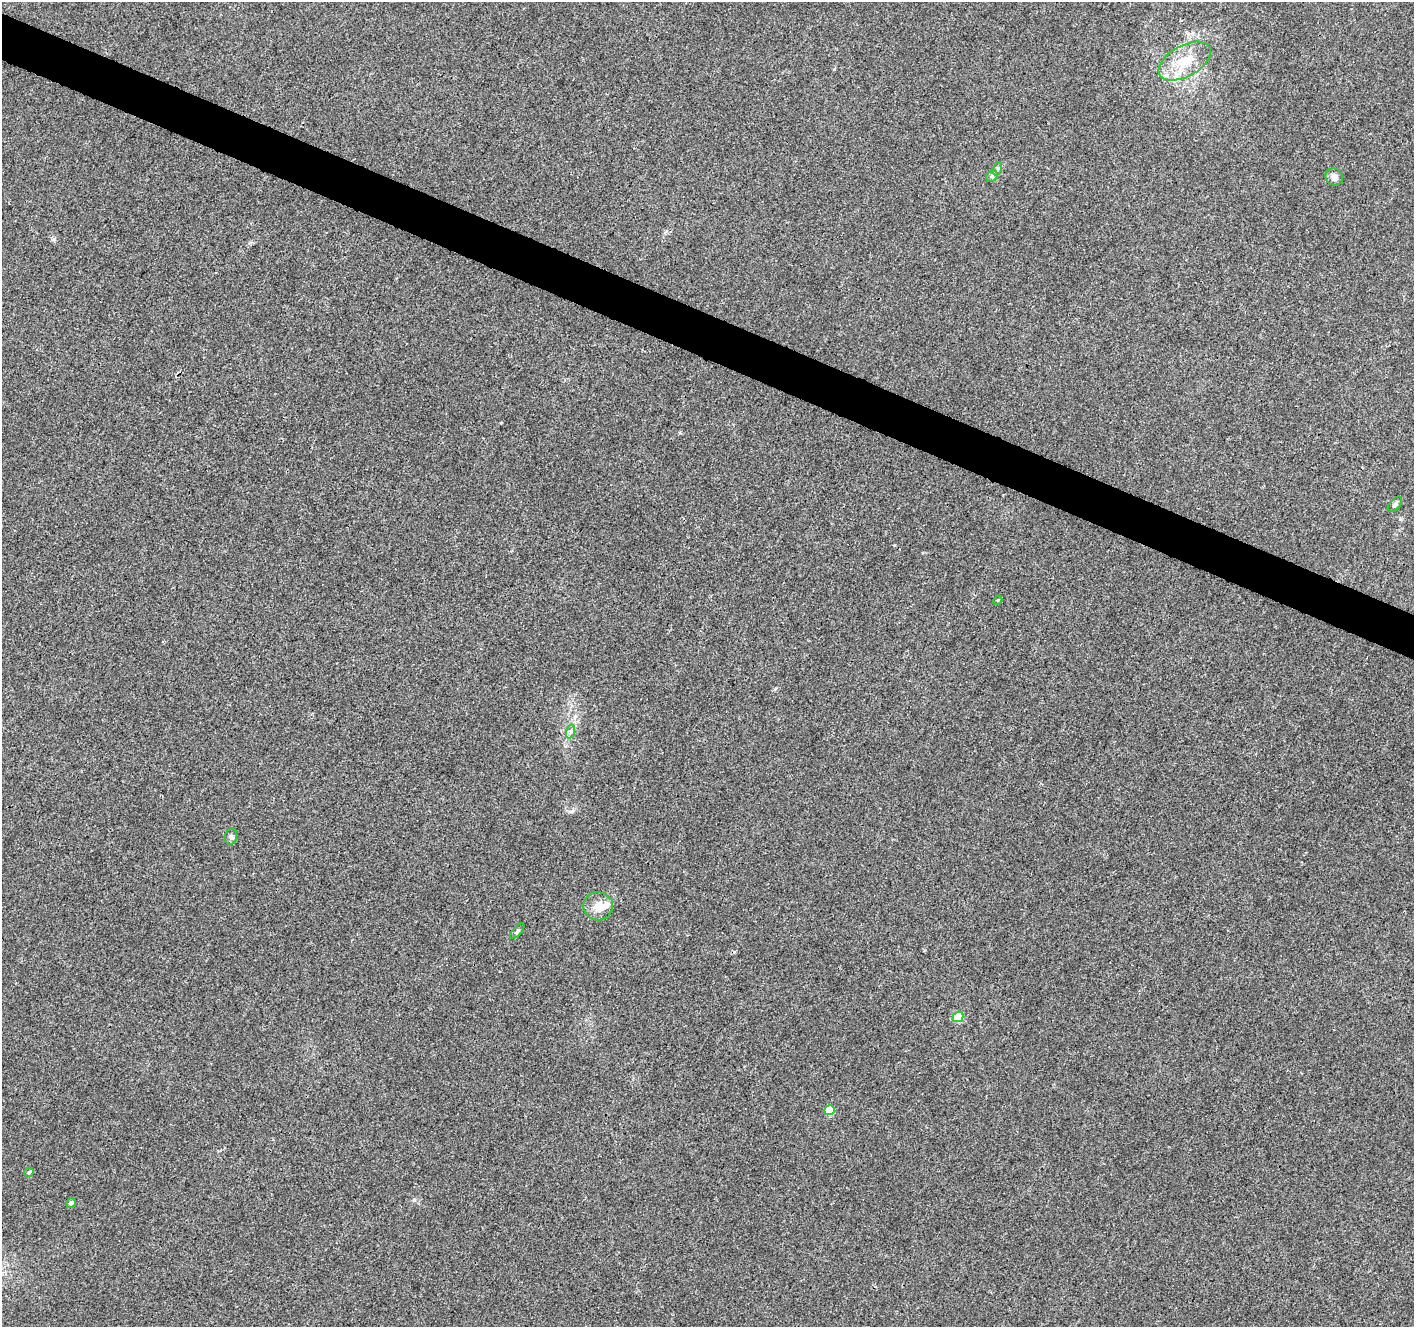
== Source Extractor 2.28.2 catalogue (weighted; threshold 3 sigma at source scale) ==
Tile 11 of 4 x 4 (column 3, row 3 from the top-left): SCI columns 2835-4246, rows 1597-2921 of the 5661 x 5777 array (HDU 1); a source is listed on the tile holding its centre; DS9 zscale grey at full resolution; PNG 1416 x 1329 px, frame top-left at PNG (2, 2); each listed source drawn as its Kron ellipse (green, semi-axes under 4 px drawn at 4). Shown black and unused: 3% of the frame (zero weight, under 3 of 4 exposures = <1% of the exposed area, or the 3 px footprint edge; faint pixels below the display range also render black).
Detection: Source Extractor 2.28.2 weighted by HDU 2 'WHT'; one run over the whole footprint, this tile lists its part. Background 0.0134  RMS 0.0039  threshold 0.0176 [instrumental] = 3 sigma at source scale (4.5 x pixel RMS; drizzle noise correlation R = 1.50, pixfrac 1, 0.0396/0.0396 arcsec/px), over >= 5 px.
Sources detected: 16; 2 inside a brighter listed object's ellipse — not listed separately; the other 14 listed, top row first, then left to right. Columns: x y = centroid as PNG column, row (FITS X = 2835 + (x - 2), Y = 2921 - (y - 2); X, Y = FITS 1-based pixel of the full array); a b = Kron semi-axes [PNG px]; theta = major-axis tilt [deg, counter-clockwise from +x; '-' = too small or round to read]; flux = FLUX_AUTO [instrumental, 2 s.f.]
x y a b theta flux
1185 61 28 15 29 11
997 169 7 4 71 0.75
992 176 6 5 - 0.77
1334 177 9 8 - 2.2
1395 504 9 5 51 0.95
998 600 5 3 - 0.35
570 732 7 4 71 0.88
231 837 8 6 75 1
598 906 14 14 - 5.3
517 931 9 4 48 0.69
958 1017 5 5 - 15
830 1110 5 5 - 11
29 1172 5 4 - 0.67
71 1203 5 4 - 1.4
Unlisted compact peaks at least as high as the median listed source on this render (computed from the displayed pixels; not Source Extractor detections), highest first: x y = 54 239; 414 1200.